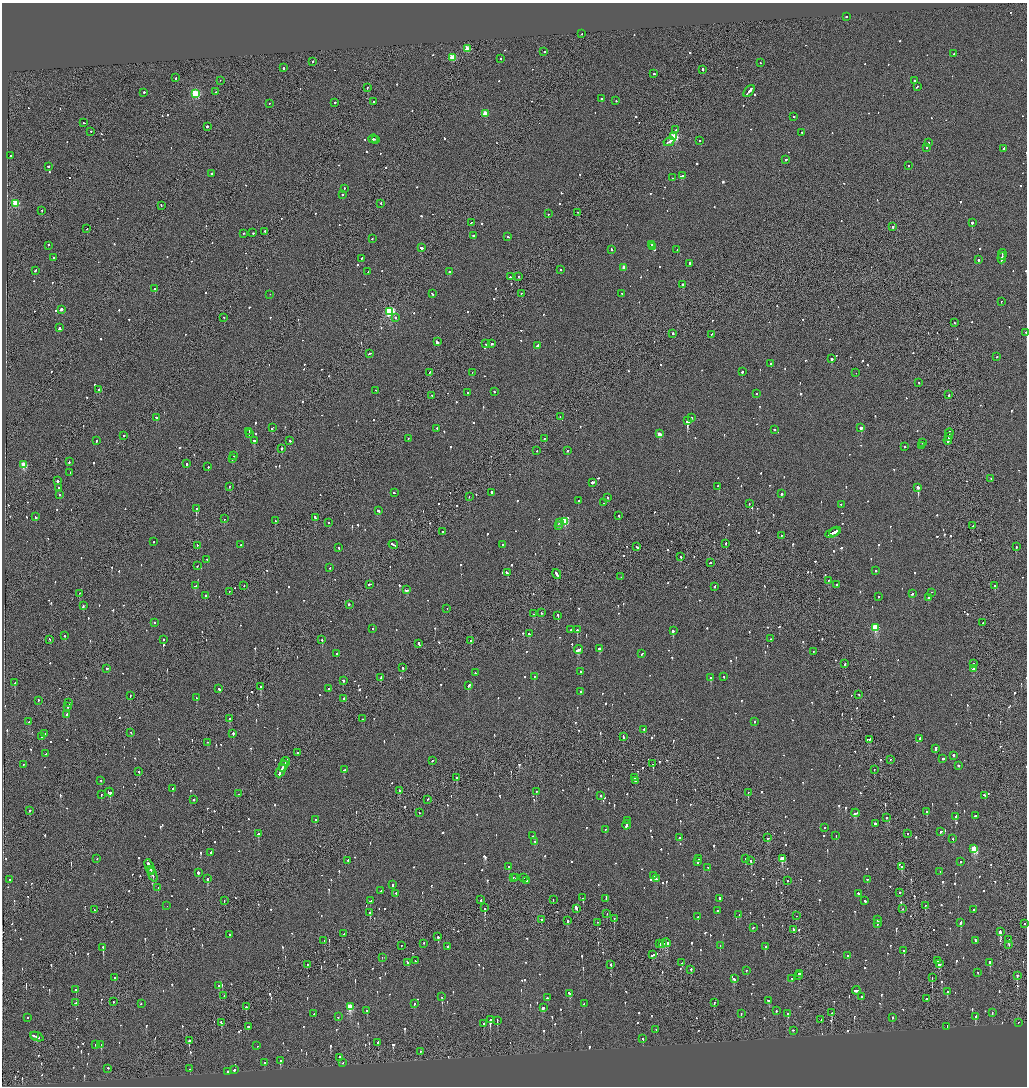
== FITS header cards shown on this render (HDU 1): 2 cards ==
NAXIS1  =                 2050
NAXIS2  =                 2168

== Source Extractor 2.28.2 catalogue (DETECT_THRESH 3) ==
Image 2050 x 2168 px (HDU 1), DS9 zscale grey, zoomed out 1/2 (1 PNG px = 2 x 2 image px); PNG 1029 x 1088 px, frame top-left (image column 2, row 2168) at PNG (2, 3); each listed source drawn as its Kron ellipse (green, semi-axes under 4 px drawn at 4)
Background -0.0741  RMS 0.068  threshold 0.204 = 3 sigma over >= 5 px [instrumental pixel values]
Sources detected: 1320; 52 cannot appear on this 1/2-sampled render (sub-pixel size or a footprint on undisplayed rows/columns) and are neither listed nor drawn; of the other 1268, the 500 brightest by FLUX_AUTO listed and drawn (768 fainter detections omitted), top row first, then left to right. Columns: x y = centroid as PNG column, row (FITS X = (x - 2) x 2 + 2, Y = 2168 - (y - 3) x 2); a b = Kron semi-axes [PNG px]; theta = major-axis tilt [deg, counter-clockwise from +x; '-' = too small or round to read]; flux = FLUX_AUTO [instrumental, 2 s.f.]
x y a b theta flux
846 17 2 1 - 170
582 34 2 1 - 100
467 49 3 3 - 340
544 52 2 2 - 620
954 54 3 2 - 130
452 58 3 3 - 400
501 59 2 2 - 130
313 62 2 2 - 130
760 63 2 1 - 380
283 68 2 2 - 310
703 70 3 2 - 220
654 74 2 2 - 190
176 78 2 1 - 330
220 81 2 1 - 110
914 81 2 2 - 620
917 87 2 2 - 140
367 88 2 1 - 160
215 92 2 1 - 160
749 92 7 2 50 790
144 93 2 2 - 240
195 94 3 3 - 1100
601 99 2 2 - 180
616 101 2 2 - 300
374 102 2 1 - 130
335 103 2 2 - 280
269 104 2 2 - 170
485 114 3 3 - 330
794 117 2 2 - 170
84 123 2 2 - 130
207 127 2 1 - 1100
676 130 2 1 - 770
91 132 2 2 - 95
802 133 3 2 - 180
674 137 3 3 - 1200
373 139 5 2 - 400
376 140 3 2 - 240
700 141 2 2 - 120
669 142 5 2 - 440
928 143 2 2 - 120
926 148 2 2 - 110
1004 149 2 2 - 290
11 156 2 2 - 200
786 160 2 2 - 700
908 166 2 2 - 100
48 167 2 2 - 180
211 174 2 2 - 100
682 176 4 2 - 1300
672 178 2 2 - 200
344 189 2 2 - 97
342 195 2 1 - 150
15 204 3 3 - 760
381 204 2 2 - 100
161 206 3 2 - 130
42 211 2 2 - 120
578 213 2 1 - 96
548 214 2 2 - 91
471 223 2 2 - 92
972 223 2 1 - 2600
893 227 2 2 - 200
87 229 2 2 - 200
265 232 2 2 - 110
253 233 2 2 - 100
244 234 2 2 - 90
473 236 2 2 - 360
508 237 2 2 - 140
372 239 2 1 - 120
652 245 2 2 - 320
48 246 2 2 - 130
653 247 2 2 - 410
421 248 3 2 - 300
611 250 3 2 - 130
677 250 2 2 - 150
1002 255 5 2 - 520
53 258 2 2 - 190
1002 258 5 2 - 660
361 259 2 2 - 150
979 260 2 2 - 420
690 264 2 2 - 250
624 268 3 2 - 200
561 270 2 2 - 280
35 271 3 2 - 130
368 272 2 1 - 94
449 272 2 2 - 220
510 277 2 2 - 93
518 277 2 2 - 92
682 285 2 2 - 1700
155 289 2 2 - 1700
432 294 2 2 - 570
521 294 2 2 - 91
621 294 2 1 - 150
270 295 2 2 - 100
1001 302 2 2 - 92
61 310 2 2 - 93
390 312 3 3 - 1700
224 318 2 1 - 89
395 318 2 2 - 150
955 323 2 1 - 99
59 328 2 2 - 290
1026 333 2 1 - 340
673 334 2 2 - 180
711 335 3 2 - 100
437 342 3 2 - 360
486 344 2 2 - 120
492 344 3 2 - 330
537 346 3 2 - 190
370 354 3 2 - 170
997 357 2 2 - 97
832 359 2 2 - 1300
770 364 2 1 - 110
742 372 2 2 - 420
429 373 2 2 - 140
472 373 2 2 - 90
856 373 2 1 - 100
919 383 2 2 - 110
99 390 2 2 - 640
375 391 2 2 - 92
494 392 2 2 - 90
467 393 2 2 - 94
756 394 2 2 - 240
949 395 2 2 - 290
431 396 2 1 - 120
560 417 2 2 - 150
156 418 2 2 - 580
691 418 2 2 - 530
687 421 2 2 - 12000
272 428 2 2 - 340
861 428 2 2 - 120
437 429 2 2 - 98
774 430 2 2 - 90
249 432 3 2 - 260
949 433 4 1 - 380
249 434 2 1 - 190
659 434 2 2 - 200
124 436 2 2 - 97
949 437 3 2 - 340
408 439 2 2 - 94
545 439 2 1 - 150
96 441 2 2 - 120
254 441 2 2 - 310
290 441 2 2 - 130
948 441 4 2 - 320
922 443 2 2 - 95
921 446 2 1 - 130
905 447 2 2 - 89
282 449 2 2 - 530
537 451 2 2 - 110
567 451 2 2 - 100
234 456 2 1 - 90
232 459 2 2 - 420
69 462 2 2 - 130
187 464 2 2 - 170
24 465 3 3 - 560
208 467 2 2 - 170
70 473 2 2 - 130
991 479 2 2 - 110
58 481 2 2 - 590
592 483 2 2 - 580
229 487 2 2 - 210
717 487 2 2 - 89
59 488 2 2 - 90
918 488 2 2 - 1700
394 493 2 2 - 96
492 493 3 2 - 220
781 494 2 2 - 550
60 495 2 2 - 94
469 497 2 2 - 150
607 498 2 2 - 120
578 501 2 2 - 160
603 503 2 2 - 97
749 504 2 2 - 120
841 505 2 2 - 99
196 509 2 1 - 870
378 511 3 2 - 240
619 516 2 2 - 130
36 517 3 2 - 160
315 518 4 2 - 290
224 519 2 1 - 270
275 521 2 2 - 130
565 522 3 3 - 580
328 523 2 2 - 170
560 523 2 2 - 140
558 526 2 2 - 180
973 526 2 1 - 110
443 532 2 2 - 170
835 532 6 2 29 270
832 533 7 2 26 420
781 536 2 2 - 190
153 542 2 2 - 120
726 544 2 2 - 120
241 545 2 2 - 110
393 545 5 2 - 260
503 545 2 2 - 90
197 546 2 1 - 170
637 547 3 2 - 530
1016 547 2 2 - 180
339 548 2 2 - 130
681 557 2 2 - 240
207 560 2 2 - 110
710 563 2 2 - 170
197 566 2 1 - 100
330 568 2 2 - 110
876 571 2 2 - 110
507 573 3 2 - 230
557 575 5 2 - 330
621 577 2 1 - 230
828 581 2 2 - 150
369 585 3 2 - 260
836 585 2 2 - 260
195 586 2 2 - 130
244 586 2 1 - 160
995 586 2 2 - 230
715 587 2 2 - 140
407 590 4 2 - 290
229 592 2 1 - 120
932 593 2 2 - 250
79 594 3 1 - 95
912 594 3 2 - 130
205 596 2 2 - 570
878 597 2 2 - 150
928 598 2 2 - 120
349 605 2 2 - 460
83 606 3 2 - 210
447 609 2 2 - 98
542 613 2 2 - 110
534 614 3 2 - 95
558 616 3 2 - 310
155 623 2 2 - 260
983 623 2 2 - 99
875 628 3 3 - 900
373 629 2 1 - 220
571 630 2 2 - 240
577 630 2 2 - 1200
673 631 2 2 - 990
529 634 2 2 - 130
65 636 2 2 - 110
770 639 2 2 - 130
49 640 2 2 - 110
164 640 2 2 - 94
322 640 2 1 - 270
471 641 2 2 - 170
419 644 4 2 - 200
599 649 3 2 - 2500
578 650 4 2 - 370
813 652 2 2 - 140
337 654 2 2 - 180
642 654 3 2 - 170
844 664 2 2 - 89
973 664 3 2 - 190
402 668 3 2 - 140
107 669 2 2 - 110
973 669 3 2 - 100
580 672 2 2 - 130
475 673 2 2 - 120
535 677 2 2 - 100
724 677 2 2 - 160
381 678 2 2 - 110
711 678 2 2 - 410
343 681 2 2 - 91
15 683 2 2 - 96
468 686 3 2 - 270
261 687 2 2 - 190
219 689 3 2 - 170
328 689 2 1 - 170
581 692 2 2 - 120
859 695 2 1 - 570
130 696 2 1 - 250
196 698 2 2 - 190
344 699 2 2 - 620
38 701 2 2 - 130
69 703 2 1 - 110
67 707 3 2 - 160
66 715 3 2 - 370
230 719 2 2 - 660
362 719 2 2 - 120
29 722 2 2 - 210
754 722 2 2 - 100
644 730 2 2 - 310
131 733 2 1 - 120
44 734 2 2 - 240
233 734 2 2 - 670
41 737 2 2 - 170
623 737 4 1 - 300
920 739 3 2 - 860
869 740 3 2 - 210
208 743 3 2 - 110
936 749 4 2 - 330
297 753 2 2 - 320
46 754 2 2 - 130
953 756 2 2 - 200
943 759 2 2 - 460
890 760 2 1 - 150
432 761 2 2 - 120
286 762 4 1 - 440
653 764 3 2 - 120
23 765 2 2 - 95
283 766 6 1 61 720
958 766 2 2 - 420
344 770 2 2 - 340
874 770 2 1 - 160
281 771 7 2 63 650
139 772 2 2 - 130
456 778 2 2 - 430
635 778 2 2 - 120
101 781 2 2 - 91
635 781 2 2 - 110
172 789 2 2 - 550
399 791 3 2 - 130
109 792 4 2 - 330
536 792 2 2 - 110
748 793 2 1 - 120
238 794 2 1 - 120
101 795 2 2 - 150
601 796 2 2 - 270
985 796 3 2 - 170
194 800 2 2 - 130
428 800 2 1 - 140
30 811 2 1 - 600
926 812 2 2 - 170
420 813 2 1 - 99
855 813 4 2 - 240
975 816 2 2 - 130
955 817 3 2 - 230
886 818 2 2 - 150
315 820 2 2 - 100
628 821 2 2 - 96
875 824 2 2 - 710
626 825 5 2 - 340
825 828 2 2 - 110
605 830 2 1 - 410
941 832 3 2 - 210
258 834 2 2 - 300
908 834 2 1 - 160
533 836 2 2 - 92
836 836 2 2 - 130
679 838 2 2 - 610
768 838 2 2 - 120
953 839 2 2 - 100
535 842 2 2 - 380
974 849 3 3 - 830
211 853 2 2 - 110
97 859 2 2 - 93
699 859 2 2 - 490
745 859 3 1 - 150
782 859 3 3 - 410
348 861 2 2 - 88
751 861 2 2 - 140
697 862 3 2 - 300
960 862 2 1 - 120
150 867 8 2 -68 1400
509 867 3 2 - 100
901 867 2 2 - 160
708 868 2 2 - 88
151 870 3 1 - 440
940 872 2 2 - 88
198 873 2 2 - 1100
153 875 7 2 -70 940
654 876 2 2 - 770
513 878 2 1 - 110
515 878 2 2 - 190
523 878 2 1 - 160
207 879 2 2 - 540
656 879 4 2 - 360
9 880 2 2 - 120
867 880 2 2 - 120
526 881 2 2 - 360
787 881 2 2 - 97
393 885 2 2 - 540
158 888 2 1 - 150
381 891 2 2 - 92
899 893 2 1 - 110
396 894 3 2 - 240
858 894 2 2 - 120
583 898 2 2 - 110
606 899 2 2 - 94
720 899 3 2 - 220
481 900 2 2 - 290
553 900 2 1 - 110
224 901 2 1 - 91
370 901 2 2 - 94
864 901 3 2 - 220
167 906 2 2 - 120
925 906 2 1 - 260
485 908 3 1 - 210
576 909 4 2 - 1600
903 909 2 2 - 100
94 910 2 2 - 94
974 910 2 2 - 470
718 911 2 2 - 100
370 913 2 2 - 150
607 914 2 1 - 95
739 915 2 2 - 140
796 916 2 1 - 91
698 917 2 2 - 120
614 919 2 1 - 140
541 920 2 2 - 320
878 920 2 2 - 270
567 921 2 2 - 420
597 923 3 1 - 87
961 923 3 2 - 180
877 924 2 2 - 110
1024 924 2 2 - 140
753 928 3 2 - 120
793 930 2 2 - 530
1000 932 4 2 - 2000
344 934 2 2 - 180
230 935 2 2 - 360
438 937 2 2 - 450
1009 940 2 1 - 100
324 941 2 2 - 150
975 941 3 2 - 140
666 943 4 2 - 470
423 944 2 1 - 99
660 944 3 2 - 120
662 944 2 2 - 120
1009 945 4 2 - 120
401 946 2 2 - 120
720 946 2 2 - 100
448 947 2 2 - 150
765 947 2 2 - 530
103 948 2 2 - 760
904 951 2 2 - 370
652 955 3 2 - 150
848 956 3 2 - 250
382 958 2 1 - 170
415 961 2 2 - 110
938 961 2 2 - 620
408 963 3 2 - 160
682 963 2 2 - 87
990 963 2 2 - 1900
939 964 3 3 - 160
307 965 2 1 - 210
610 965 2 2 - 160
691 970 2 2 - 140
746 971 2 1 - 290
978 973 2 1 - 170
799 974 2 2 - 440
798 976 2 2 - 250
1017 976 2 2 - 670
115 978 2 2 - 100
932 978 2 1 - 260
734 979 3 2 - 190
791 979 2 2 - 94
218 986 2 2 - 120
76 990 2 2 - 140
856 991 4 2 - 250
947 992 2 2 - 360
570 994 3 2 - 230
224 996 2 2 - 99
441 997 2 2 - 96
861 997 2 2 - 190
547 998 2 2 - 100
926 999 2 2 - 190
768 1001 3 2 - 130
113 1002 2 2 - 160
75 1003 3 2 - 210
714 1003 2 1 - 430
141 1004 2 2 - 110
414 1004 2 2 - 170
584 1004 2 2 - 110
246 1007 2 2 - 580
350 1007 4 3 - 610
543 1008 3 2 - 270
367 1011 2 2 - 120
776 1011 2 2 - 89
832 1013 2 2 - 220
992 1013 2 2 - 200
314 1014 2 2 - 210
741 1014 2 2 - 120
788 1014 2 2 - 120
338 1017 2 2 - 98
975 1017 3 2 - 320
27 1018 2 2 - 150
892 1018 2 2 - 210
490 1020 3 2 - 470
821 1020 2 1 - 91
497 1021 2 1 - 100
221 1023 4 2 - 220
1018 1023 2 2 - 140
484 1024 2 2 - 860
248 1027 2 2 - 280
947 1027 2 1 - 330
656 1030 2 1 - 460
793 1031 2 2 - 110
35 1036 3 1 - 210
37 1037 7 2 -20 380
643 1039 3 2 - 160
189 1041 2 1 - 1000
378 1043 2 1 - 140
96 1045 2 2 - 160
101 1045 2 2 - 210
257 1046 2 2 - 140
420 1052 2 1 - 180
339 1058 3 2 - 990
280 1061 2 2 - 130
264 1063 2 2 - 300
343 1063 2 2 - 130
108 1069 2 2 - 760
190 1069 2 2 - 94
234 1070 2 2 - 100
228 1072 2 2 - 500
At the frame edge (FLAGS 8, measured only in part): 1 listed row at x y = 1026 333
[768 fainter detections neither listed nor drawn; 52 sub-pixel or undisplayed-footprint detections neither listed nor drawn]